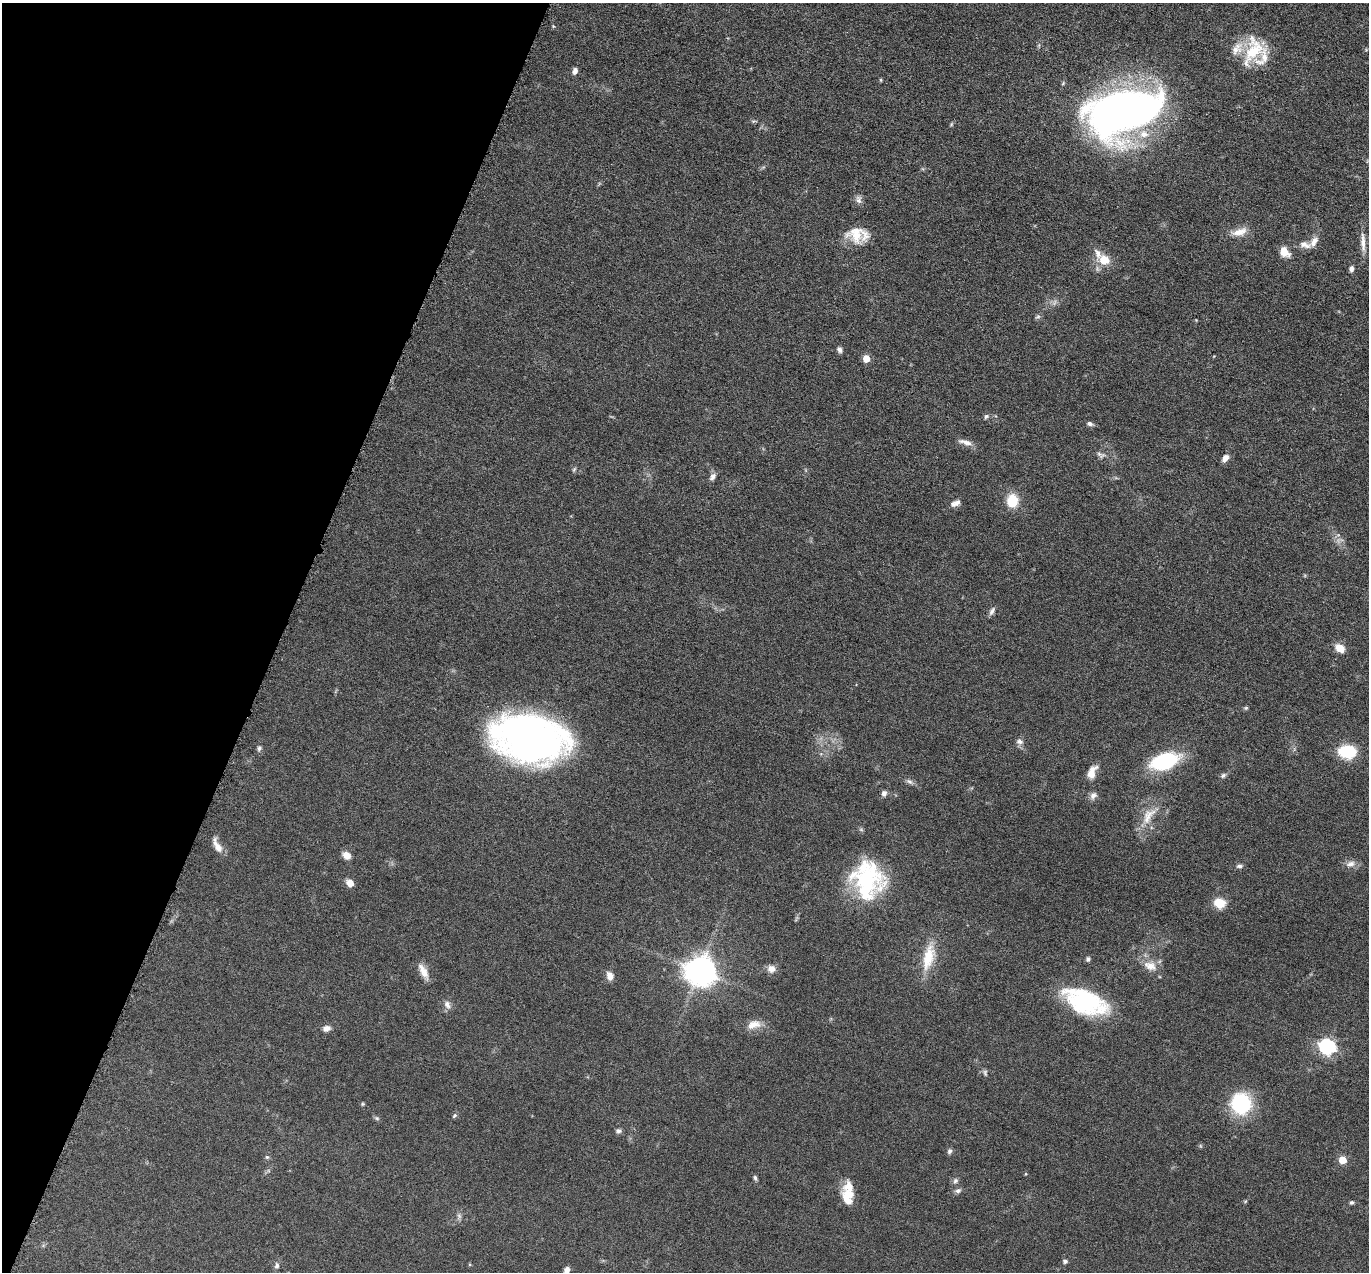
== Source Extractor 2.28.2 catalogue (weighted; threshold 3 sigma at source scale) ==
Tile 9 of 4 x 4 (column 1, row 3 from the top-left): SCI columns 6-1372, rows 1543-2812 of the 5480 x 5495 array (HDU 1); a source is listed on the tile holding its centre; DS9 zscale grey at full resolution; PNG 1371 x 1274 px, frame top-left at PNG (2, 3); no overlay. Shown black and unused: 20% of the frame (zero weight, under 4 of 8 exposures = <1% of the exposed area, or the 3 px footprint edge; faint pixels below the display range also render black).
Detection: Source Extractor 2.28.2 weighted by HDU 2 'WHT'; one run over the whole footprint, this tile lists its part. Background 0.0445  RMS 0.0037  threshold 0.0153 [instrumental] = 3 sigma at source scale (4.09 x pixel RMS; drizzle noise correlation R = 1.36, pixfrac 0.8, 0.05/0.05 arcsec/px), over >= 5 px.
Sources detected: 85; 1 too faint to see at this stretch — not listed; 8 inside a brighter listed object's ellipse — not listed separately; the other 76 listed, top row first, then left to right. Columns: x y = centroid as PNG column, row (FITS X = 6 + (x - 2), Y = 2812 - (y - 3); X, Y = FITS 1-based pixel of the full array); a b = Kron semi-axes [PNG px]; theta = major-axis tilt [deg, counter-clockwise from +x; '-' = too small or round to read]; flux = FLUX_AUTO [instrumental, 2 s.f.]
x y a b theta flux
553 26 4 3 - 0.32
1254 50 37 21 72 16
575 71 7 5 73 1.4
881 80 4 4 - 0.38
1123 112 74 40 13 210
858 200 11 7 -73 1.5
1239 232 23 10 16 4
856 234 22 20 -31 8.4
1314 242 16 8 56 2.6
1363 242 28 6 -88 3.1
1284 252 10 7 -52 5
1104 260 11 9 -26 6.3
1351 269 5 5 - 1.4
1038 317 8 4 9 0.57
839 350 7 5 -69 1.1
866 359 5 5 - 5.2
986 416 7 5 49 0.68
1090 424 7 5 -27 0.96
965 442 19 6 -16 2.2
1102 456 11 5 38 0.96
1225 458 9 6 54 2
574 469 7 4 46 0.47
713 477 10 7 56 1.4
1012 500 10 9 - 11
953 504 9 9 - 1.4
992 611 12 5 58 1.1
1340 648 9 7 -33 4.8
1246 708 6 5 - 0.52
530 738 60 35 -11 200
1019 741 10 7 -11 1.3
259 748 7 5 74 0.78
1348 751 15 11 -4 17
1164 761 24 13 22 35
1092 772 16 8 66 3.9
1223 775 8 6 40 0.85
909 781 10 6 -28 1.1
884 793 7 7 - 1.2
1093 795 10 8 47 1.5
1148 816 28 13 57 6.7
217 846 20 7 -64 3.3
347 855 8 7 - 3.1
1351 864 13 8 8 2.1
1239 866 8 5 2 0.95
350 883 6 5 - 4.4
866 883 39 35 63 37
1219 903 12 10 -19 6.1
928 957 36 14 77 10
1088 959 6 5 - 0.74
1150 966 19 12 -22 4.5
772 969 10 9 - 2.4
423 971 20 8 -62 3.4
700 971 11 9 -18 530
610 976 9 7 -72 2.6
1085 1002 38 18 -23 46
447 1005 12 8 -69 1.8
754 1025 20 11 15 3.9
326 1028 10 7 11 1.7
1327 1047 7 6 - 89
985 1073 9 5 -85 0.7
362 1104 6 3 90 0.37
1241 1104 22 20 -67 26
454 1116 7 4 52 0.6
377 1118 6 5 - 0.6
618 1131 8 6 -23 0.92
949 1151 7 6 - 0.94
267 1157 5 5 - 0.5
1342 1160 5 5 - 8
755 1178 7 5 -67 0.72
955 1181 8 6 63 0.98
958 1191 8 6 11 1
848 1197 22 13 -80 6.8
1351 1203 6 5 - 0.62
459 1216 8 5 -46 0.78
1065 1261 5 4 - 0.97
277 1265 8 6 77 1
567 1270 8 6 63 1.9
Isophote crosses this tile's border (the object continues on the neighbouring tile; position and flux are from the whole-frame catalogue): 1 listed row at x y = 567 1270